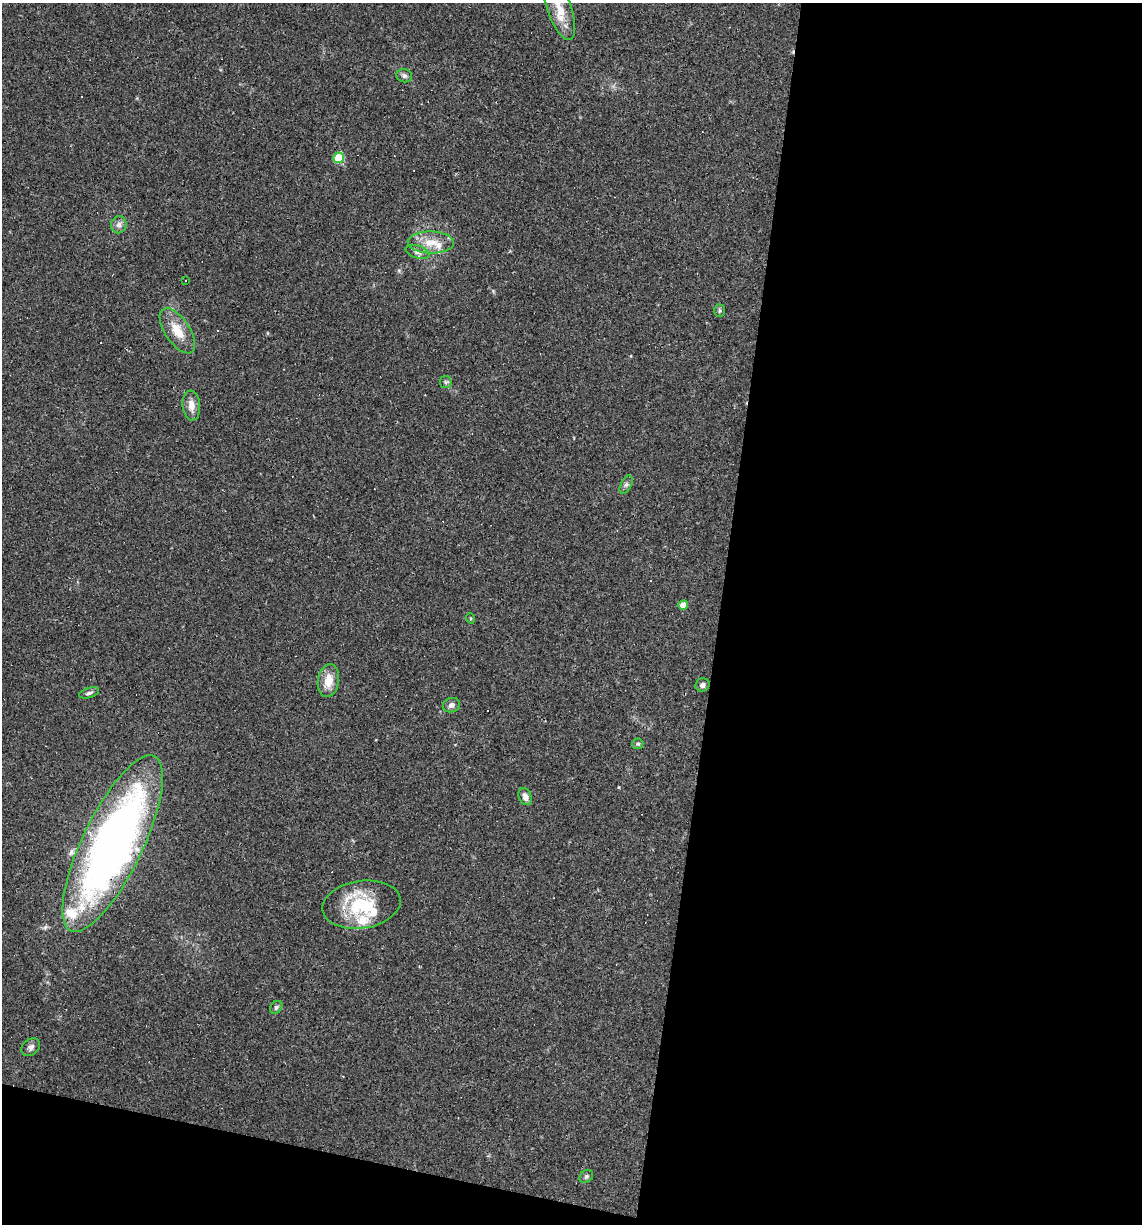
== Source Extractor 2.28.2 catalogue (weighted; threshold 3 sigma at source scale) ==
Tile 16 of 4 x 4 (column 4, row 4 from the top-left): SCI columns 3536-4675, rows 1-1222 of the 4907 x 4887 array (HDU 1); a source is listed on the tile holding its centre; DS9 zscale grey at full resolution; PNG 1144 x 1226 px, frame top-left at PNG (2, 3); each listed source drawn as its Kron ellipse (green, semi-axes under 4 px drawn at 4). Shown black and unused: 40% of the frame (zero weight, under 2 of 3 exposures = <1% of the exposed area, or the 3 px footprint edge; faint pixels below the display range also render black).
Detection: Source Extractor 2.28.2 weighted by HDU 2 'WHT'; one run over the whole footprint, this tile lists its part. Background 0.0519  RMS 0.0065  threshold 0.0294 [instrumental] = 3 sigma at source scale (4.5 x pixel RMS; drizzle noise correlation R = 1.50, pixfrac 1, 0.05/0.05 arcsec/px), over >= 5 px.
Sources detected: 41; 12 cosmic-ray / hot-pixel residue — neither listed nor drawn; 4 inside a brighter listed object's ellipse — not listed separately; the other 25 listed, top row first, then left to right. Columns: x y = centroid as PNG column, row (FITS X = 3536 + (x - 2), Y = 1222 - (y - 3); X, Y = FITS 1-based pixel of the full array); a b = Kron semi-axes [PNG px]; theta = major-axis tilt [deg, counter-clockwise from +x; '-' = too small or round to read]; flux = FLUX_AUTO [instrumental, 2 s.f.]
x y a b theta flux
559 9 33 12 -71 13
404 76 8 6 -16 2
339 158 5 5 - 26
119 225 8 7 - 2.7
431 242 23 11 -1 11
418 252 12 6 -15 2.7
185 280 3 2 - 0.57
719 311 6 5 - 1.1
177 331 26 12 -56 13
446 382 6 6 - 1.3
191 405 15 9 -86 5.7
626 485 10 5 63 1.6
683 605 5 4 - 6.9
470 618 5 3 - 0.7
328 681 16 10 81 10
702 685 7 6 - 2.3
89 693 10 5 17 1.7
451 705 9 7 21 2.5
638 744 5 5 - 1.1
525 797 9 6 -67 3.8
113 844 97 30 64 410
361 905 39 23 9 37
276 1007 7 5 47 1.4
31 1047 10 8 40 2.8
586 1176 7 6 - 1.4
Isophote crosses this tile's border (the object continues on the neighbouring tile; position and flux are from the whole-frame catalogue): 1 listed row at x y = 559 9